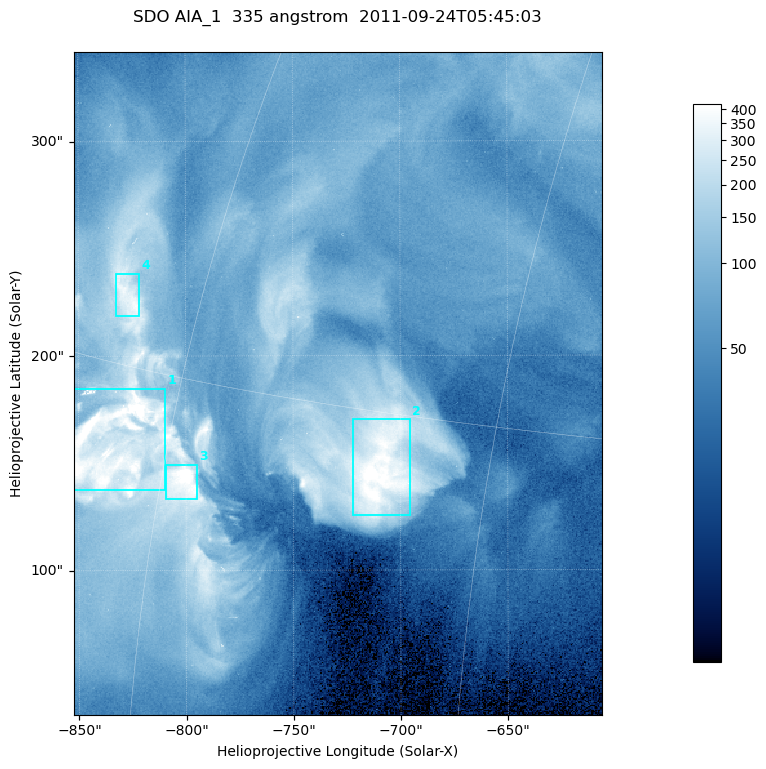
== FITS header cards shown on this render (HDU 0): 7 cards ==
TELESCOP= 'SDO     '           /
INSTRUME= 'AIA_1   '           /
WAVELNTH=                  335 /
WAVEUNIT= 'angstrom'           /
DATE-OBS= '2011-09-24T05:45:03.62' /
CTYPE1  = 'HPLN-TAN'           /
CTYPE2  = 'HPLT-TAN'           /

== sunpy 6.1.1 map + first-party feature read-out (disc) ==
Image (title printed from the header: SDO AIA_1  335 angstrom  2011-09-24T05:45:03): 410 x 514 px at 0.601 arcsec/px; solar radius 956 arcsec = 1592 px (partial field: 2.6% of the solar disc is inside the frame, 100% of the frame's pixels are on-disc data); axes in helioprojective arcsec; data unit not stated in the header (colour bar unlabelled)
Pointing: header CRPIX1/2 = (2042.06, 2043.86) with CRVAL1/2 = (0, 0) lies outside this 410 x 514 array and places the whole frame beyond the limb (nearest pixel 1.41 R_sun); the SolarSoft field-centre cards XCEN/YCEN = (-729.1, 187.1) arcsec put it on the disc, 1313 arcsec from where CRPIX/CRVAL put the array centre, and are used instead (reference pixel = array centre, CRVAL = XCEN/YCEN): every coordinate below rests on XCEN/YCEN
Orientation: roll -0.143 deg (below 1 deg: not rotated)
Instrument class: DISC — disc imager (sunpy class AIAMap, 335 A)
Bright regions (active regions / flare kernels): reference = the on-disc median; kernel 3 px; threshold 5 sigma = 235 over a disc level ~66.4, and >= 1.15x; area >= 210 px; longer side >= 5 px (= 3 arcsec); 4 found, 4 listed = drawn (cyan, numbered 1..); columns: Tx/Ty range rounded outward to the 2 arcsec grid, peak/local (2 s.f.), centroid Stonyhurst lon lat
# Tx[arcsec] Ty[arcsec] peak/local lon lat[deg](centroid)
1 -854..-808 136..186 9.1 -63 +13
2 -722..-694 126..170 7.6 -49 +13
3 -810..-794 132..150 9.5 -59 +12
4 -834..-820 218..240 5.7 -64 +17